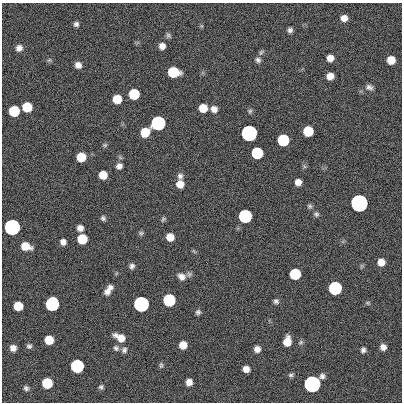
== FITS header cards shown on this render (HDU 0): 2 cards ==
NAXIS1  =                  400
NAXIS2  =                  400

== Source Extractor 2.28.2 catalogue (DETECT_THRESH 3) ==
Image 400 x 400 px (HDU 0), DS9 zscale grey, 1 PNG px = 1 image px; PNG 404 x 404 px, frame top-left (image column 1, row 400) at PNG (2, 3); no overlay
Background 0.571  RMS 34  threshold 101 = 3 sigma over >= 5 px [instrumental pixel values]
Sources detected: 84; all 84 listed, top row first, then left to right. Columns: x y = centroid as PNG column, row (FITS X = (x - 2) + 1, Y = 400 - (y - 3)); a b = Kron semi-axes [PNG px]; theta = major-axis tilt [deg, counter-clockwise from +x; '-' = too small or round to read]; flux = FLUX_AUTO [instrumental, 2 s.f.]
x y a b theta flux
344 18 7 6 - 1.6e+04
76 24 7 6 - 6.4e+03
290 30 6 6 - 7.1e+03
168 35 7 5 -55 5.0e+03
162 46 7 7 - 1.3e+04
19 48 8 7 - 1.2e+04
261 52 9 5 52 5.0e+03
330 58 6 6 - 1.8e+04
49 60 7 4 44 3.5e+03
258 60 7 7 - 6.6e+03
391 60 7 7 - 3.2e+04
78 65 6 6 - 1.4e+04
173 72 8 7 - 1.2e+05
330 76 6 6 - 1.9e+04
369 87 10 7 -14 8.9e+03
134 94 7 7 - 1.2e+05
117 99 7 7 - 4.7e+04
27 107 7 7 - 7.3e+04
203 108 7 7 - 3.8e+04
214 109 7 7 - 1.4e+04
14 111 7 7 - 1.2e+05
250 111 7 5 87 4.3e+03
158 123 7 7 - 1.0e+06
308 131 7 7 - 9.0e+04
145 132 8 7 - 5.0e+04
249 133 7 7 - 3.5e+06
283 140 7 7 - 2.1e+05
105 145 7 5 20 3.6e+03
257 153 7 7 - 2.1e+05
81 157 7 7 - 5.7e+04
119 166 7 7 - 1.0e+04
103 175 7 6 - 3.4e+04
180 176 8 7 - 8.2e+03
298 182 6 6 - 1.5e+04
180 184 8 7 - 2.5e+04
359 203 7 7 - 1.1e+07
309 206 7 6 - 4.8e+03
316 214 7 6 - 5.5e+03
245 216 7 7 - 5.4e+05
103 218 6 5 - 5.2e+03
163 219 7 5 47 4.0e+03
12 227 7 7 - 2.9e+06
80 228 6 6 - 1.3e+04
141 233 7 6 - 4.2e+03
170 237 6 6 - 2.8e+04
82 239 7 7 - 7.7e+04
63 242 6 6 - 1.1e+04
26 246 9 7 -16 3.8e+04
194 251 8 3 -45 3.0e+03
381 262 7 7 - 2.1e+04
132 266 7 6 - 7.3e+03
295 274 7 7 - 1.4e+05
181 277 12 9 -27 1.6e+04
110 287 8 6 5 9.4e+03
335 288 7 7 - 5.6e+05
107 292 9 8 - 1.2e+04
169 300 7 7 - 3.1e+05
276 301 7 7 - 5.9e+03
368 303 7 5 -2 3.7e+03
52 304 8 7 - 6.1e+05
141 304 7 7 - 2.1e+06
18 306 7 7 - 5.0e+04
198 312 6 6 - 5.6e+03
120 337 13 7 -28 2.5e+04
49 340 7 7 - 4.8e+04
287 341 9 6 81 3.3e+04
300 342 7 6 - 4.7e+03
183 345 7 6 - 2.8e+04
29 346 7 6 - 5.7e+03
383 347 7 6 - 1.2e+04
13 348 6 6 - 1.3e+04
116 348 7 7 - 6.4e+03
257 349 6 6 - 1.3e+04
124 350 8 7 - 7.0e+03
363 350 7 6 - 6.8e+03
161 365 8 5 81 4.3e+03
77 366 7 7 - 5.2e+05
246 369 6 6 - 1.6e+04
291 375 8 5 10 4.8e+03
189 382 6 6 - 1.5e+04
47 383 7 7 - 1.0e+05
312 384 8 7 - 5.5e+06
101 387 6 5 - 4.9e+03
26 388 7 6 - 5.8e+03